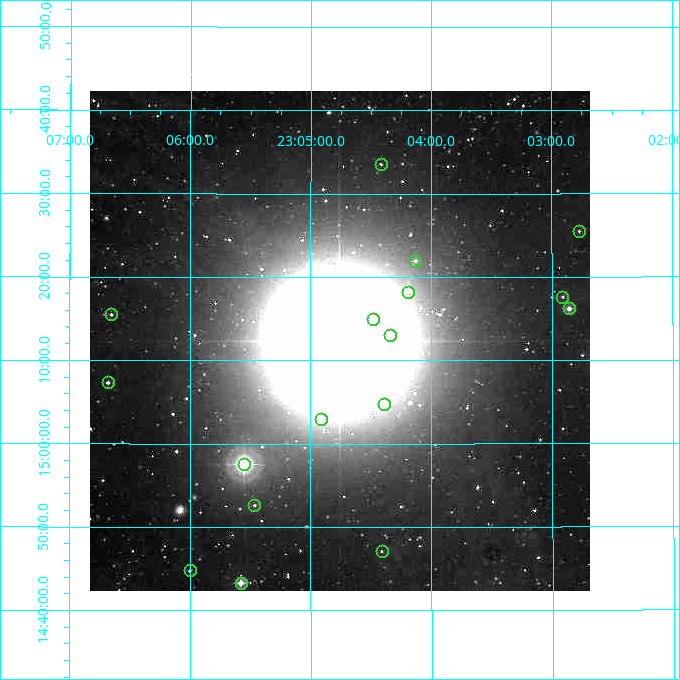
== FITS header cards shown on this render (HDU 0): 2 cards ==
NAXIS1  =                  500
NAXIS2  =                  500

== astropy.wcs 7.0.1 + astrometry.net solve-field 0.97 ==
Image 500 x 500 px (HDU 0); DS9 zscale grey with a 90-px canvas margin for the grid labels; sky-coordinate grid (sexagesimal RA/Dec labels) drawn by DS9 from the SOLVED WCS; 17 Tycho-2 reference stars matched to detected sources circled (green)
Header WCS: none
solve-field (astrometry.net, Tycho-2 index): SOLVED blind (the file carries no WCS)
Solved WCS: RA---TAN-SIP/DEC--TAN-SIP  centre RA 23:04:45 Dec +15:12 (346.19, +15.21 deg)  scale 7.2 arcsec/px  FOV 60.0' x 60.0'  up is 0 deg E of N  parity normal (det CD < 0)
(file carries no celestial WCS; the grid is the blind solution)
Tycho-2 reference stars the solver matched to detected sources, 17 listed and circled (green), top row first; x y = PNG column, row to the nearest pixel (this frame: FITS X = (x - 90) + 1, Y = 500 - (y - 91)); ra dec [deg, ICRS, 3 dp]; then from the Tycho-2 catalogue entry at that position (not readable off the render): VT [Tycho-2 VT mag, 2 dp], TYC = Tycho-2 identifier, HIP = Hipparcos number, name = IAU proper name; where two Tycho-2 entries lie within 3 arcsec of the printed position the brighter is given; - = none
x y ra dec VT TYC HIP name
381 164 346.104 +15.559 11.76 1711-1181-1 - -
579 231 345.693 +15.425 11.58 1711-2147-1 - -
415 261 346.033 +15.366 11.23 1711-2035-1 - -
408 292 346.048 +15.303 9.77 1711-2067-1 - -
562 297 345.727 +15.293 11.80 1711-2149-1 - -
569 308 345.714 +15.270 9.78 1711-1887-1 - -
111 314 346.663 +15.258 11.18 1711-2124-1 - -
373 319 346.120 +15.249 11.43 1711-1850-1 - -
390 335 346.085 +15.216 11.72 1711-2280-1 - -
108 382 346.670 +15.122 10.71 1712-1384-1 - -
384 404 346.098 +15.080 10.99 1711-1961-1 - -
321 419 346.228 +15.049 10.09 1711-2241-1 - -
244 464 346.388 +14.959 6.76 1166-61-1 114031 -
254 505 346.366 +14.877 11.29 1166-111-1 - -
382 551 346.103 +14.785 11.91 1166-855-1 - -
190 570 346.500 +14.746 11.11 1166-633-1 - -
241 583 346.394 +14.722 9.52 1166-130-1 114033 -